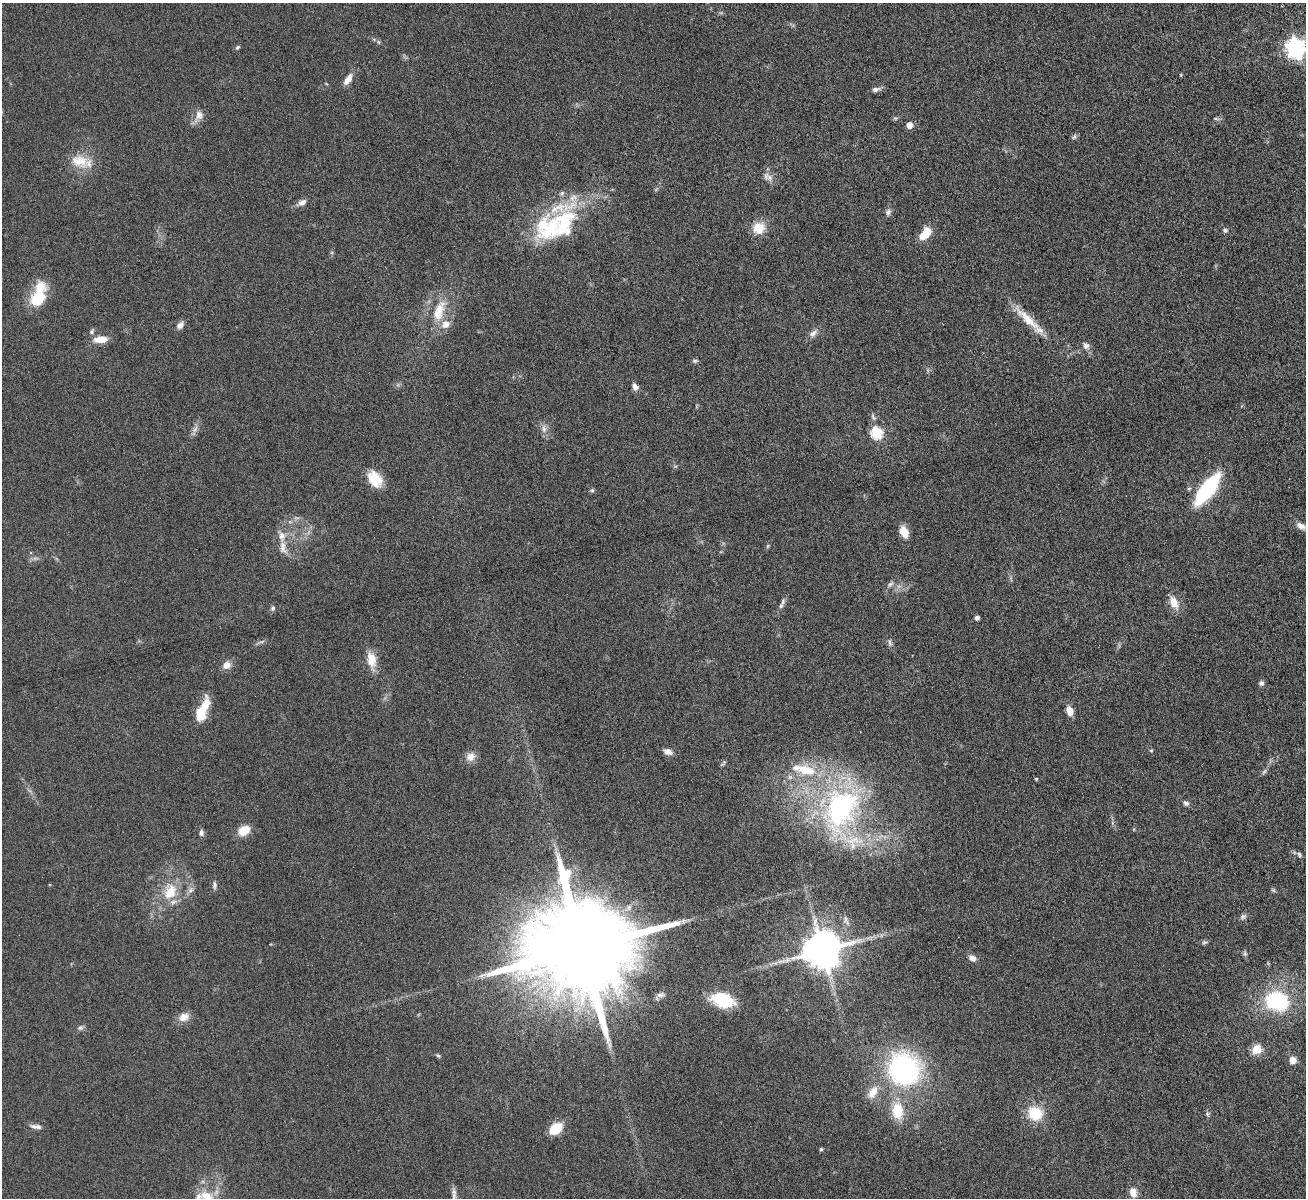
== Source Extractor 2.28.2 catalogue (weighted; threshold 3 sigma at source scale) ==
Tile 10 of 4 x 4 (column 2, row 3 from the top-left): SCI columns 1307-2610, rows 1343-2538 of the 5217 x 5200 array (HDU 1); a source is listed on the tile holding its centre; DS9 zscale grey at full resolution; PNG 1308 x 1200 px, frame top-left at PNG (2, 3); no overlay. Nothing masked; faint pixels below the display range render black.
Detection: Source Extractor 2.28.2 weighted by HDU 2 'WHT'; one run over the whole footprint, this tile lists its part. Background 0.0478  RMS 0.0044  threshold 0.018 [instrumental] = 3 sigma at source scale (4.09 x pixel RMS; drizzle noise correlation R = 1.36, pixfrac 0.8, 0.05/0.05 arcsec/px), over >= 5 px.
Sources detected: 102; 1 inside a brighter object's white glare — not listed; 10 inside a brighter listed object's ellipse — not listed separately; the other 91 listed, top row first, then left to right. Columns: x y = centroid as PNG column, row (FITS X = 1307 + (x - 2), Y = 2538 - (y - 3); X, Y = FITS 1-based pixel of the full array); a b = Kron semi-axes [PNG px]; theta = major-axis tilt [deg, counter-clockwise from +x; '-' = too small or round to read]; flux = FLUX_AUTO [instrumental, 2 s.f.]
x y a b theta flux
378 42 6 5 - 0.69
238 47 7 4 27 0.71
1296 48 8 7 - 230
348 79 14 6 56 3.8
876 89 10 5 9 1.7
199 116 19 10 62 3.5
895 118 6 5 - 0.64
1215 118 7 3 -19 0.59
909 125 5 5 - 4.3
1074 137 9 4 54 0.87
79 161 26 17 -16 9.7
769 178 10 9 - 2.3
562 193 9 6 50 1.1
302 202 12 7 27 2.2
888 212 9 7 70 1.3
759 228 13 13 - 7.5
551 229 41 36 -6 35
1225 230 7 6 - 0.95
926 232 17 10 68 6.2
38 299 22 13 52 15
439 311 33 14 69 12
1028 319 49 10 -43 10
180 325 8 6 42 2.4
91 332 7 6 - 0.98
813 333 14 7 44 2.2
101 339 15 7 5 5.8
1086 346 9 9 - 2
695 361 8 5 -1 0.76
635 387 9 6 -57 2.1
873 417 11 5 -63 1.1
544 428 12 7 -78 2.3
195 429 11 4 58 1.8
876 433 6 6 - 42
375 479 19 13 -56 9.4
1207 489 28 10 53 52
592 490 6 5 - 0.67
1301 526 13 7 -27 2.8
904 532 13 8 -66 5.1
768 546 6 4 61 0.56
283 548 20 9 -78 4.2
890 584 10 6 35 1.4
783 602 10 5 65 1.2
1174 602 18 10 -66 5.3
273 608 6 6 - 0.91
977 618 4 4 - 1.6
890 642 11 5 -80 1.2
371 659 21 12 -79 6.2
226 665 9 8 - 3.5
1261 683 7 6 - 1.1
204 707 29 9 77 9.8
1069 711 10 7 -68 3.8
1151 750 5 3 - 0.43
668 752 11 7 -19 2.6
470 757 10 10 - 3.8
805 770 24 12 -13 13
1264 772 9 4 48 0.89
1036 779 4 4 - 0.45
1186 803 8 6 -35 1.2
840 809 69 48 65 86
244 830 13 9 30 7
201 833 8 6 -85 1.4
1299 854 7 5 -73 0.89
214 885 11 6 86 1.3
191 890 7 5 46 1.2
1273 890 6 5 - 0.65
170 892 23 16 61 12
1243 917 10 7 40 1.2
684 921 9 5 9 1.5
1204 942 8 4 9 0.79
582 948 32 22 11 15000
822 950 11 10 - 1400
1245 953 7 5 -70 0.8
972 958 9 7 -22 2.4
723 1000 23 14 -15 19
1277 1001 23 18 -9 37
184 1017 15 11 22 3.8
80 1028 8 6 17 1.1
1256 1049 10 9 - 6.3
438 1056 6 5 - 0.66
1293 1060 7 7 - 3.6
904 1069 33 31 -50 80
873 1092 21 12 59 5.7
897 1111 26 17 -86 12
1035 1113 14 13 - 14
1207 1114 6 5 - 0.75
34 1126 12 6 -25 1.5
556 1128 12 8 40 13
821 1149 4 4 - 0.75
1133 1192 10 8 -74 3.5
206 1196 20 14 -16 8.8
454 1196 15 8 -89 3
Isophote crosses this tile's border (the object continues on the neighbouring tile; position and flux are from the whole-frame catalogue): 3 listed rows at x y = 1296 48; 206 1196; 454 1196